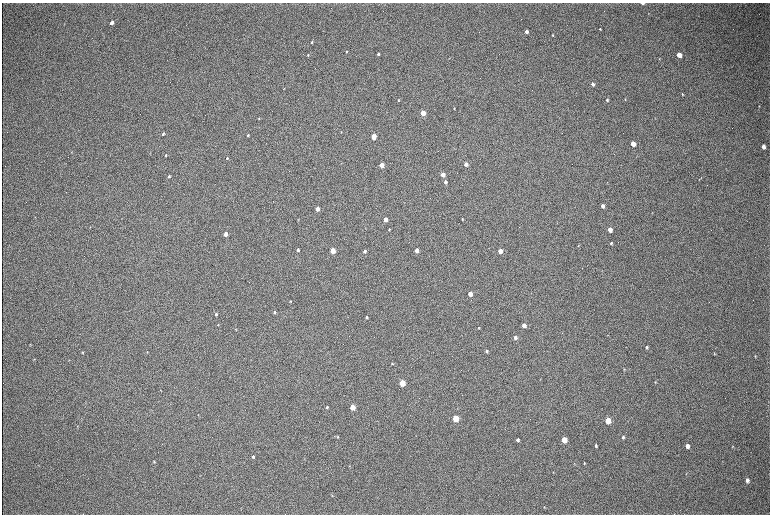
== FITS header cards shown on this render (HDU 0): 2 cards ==
NAXIS1  =                 1536 / length of data axis 1
NAXIS2  =                 1024 / length of data axis 2

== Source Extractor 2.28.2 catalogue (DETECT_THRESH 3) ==
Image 1536 x 1024 px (HDU 0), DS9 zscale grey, zoomed out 1/2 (1 PNG px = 2 x 2 image px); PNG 772 x 516 px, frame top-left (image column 1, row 1023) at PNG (2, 3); no overlay
Background 319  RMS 23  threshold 69.3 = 3 sigma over >= 5 px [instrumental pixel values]
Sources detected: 96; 1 cannot appear on this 1/2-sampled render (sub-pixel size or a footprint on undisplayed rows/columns) and is not listed; the other 95 listed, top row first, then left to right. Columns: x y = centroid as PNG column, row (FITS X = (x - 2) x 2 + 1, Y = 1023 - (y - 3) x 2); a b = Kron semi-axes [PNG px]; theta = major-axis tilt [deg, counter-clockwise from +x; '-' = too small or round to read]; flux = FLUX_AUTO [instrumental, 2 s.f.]
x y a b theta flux
642 4 3 2 - 4300
649 13 2 2 - 1700
112 23 4 3 - 34000
600 29 2 2 - 3200
526 32 3 3 - 14000
552 35 3 3 - 4100
311 42 4 3 - 4900
346 51 3 3 - 3600
378 54 3 3 - 9600
308 55 3 2 - 3100
679 55 4 3 - 67000
659 59 3 2 - 2600
592 84 4 3 - 17000
284 89 3 2 - 1900
682 94 4 3 - 4200
625 99 3 2 - 3100
398 100 3 3 - 4300
607 100 3 3 - 5400
759 106 3 2 - 2100
454 109 2 2 - 2800
423 113 3 3 - 130000
259 118 3 2 - 2300
163 134 3 2 - 6700
248 135 3 3 - 5700
374 137 3 3 - 180000
633 144 4 3 - 83000
763 147 4 3 - 27000
72 152 3 2 - 2100
166 155 3 2 - 4100
227 158 4 2 - 4300
466 164 3 3 - 33000
382 165 3 3 - 110000
443 175 3 3 - 62000
169 176 4 3 - 5900
445 182 3 3 - 17000
602 206 3 3 - 22000
317 209 3 3 - 62000
385 219 3 3 - 57000
462 219 3 2 - 4000
298 220 3 2 - 2400
90 227 3 2 - 1800
389 229 2 2 - 4000
610 230 3 3 - 67000
226 234 3 3 - 51000
611 243 3 3 - 7000
578 246 3 3 - 2700
298 250 3 2 - 11000
417 250 3 3 - 66000
333 251 3 3 - 170000
364 251 3 2 - 13000
500 251 3 3 - 84000
470 294 3 3 - 81000
290 301 3 2 - 4500
274 312 3 3 - 7900
216 314 3 3 - 11000
367 317 3 2 - 8300
218 324 3 3 - 3200
524 325 3 3 - 42000
479 327 3 2 - 2300
235 329 3 2 - 2300
515 338 3 3 - 16000
30 344 3 2 - 2300
646 347 3 3 - 7400
487 351 3 3 - 7800
82 352 3 3 - 3700
147 352 3 2 - 2800
714 354 4 3 - 3000
755 356 4 3 - 3400
34 359 3 3 - 2600
392 364 3 3 - 3600
624 369 3 3 - 3600
655 382 3 2 - 2600
402 383 4 3 - 210000
161 390 3 2 - 1600
327 407 3 3 - 4900
352 407 3 3 - 130000
456 418 4 3 - 310000
608 421 4 3 - 220000
77 426 3 2 - 1600
338 437 4 3 - 4300
623 437 4 3 - 9000
518 440 3 3 - 13000
564 440 4 3 - 160000
596 445 4 3 - 5800
687 446 4 3 - 30000
732 446 4 3 - 3200
253 457 3 3 - 9700
304 459 3 2 - 1700
154 461 3 3 - 4500
584 463 4 2 - 4000
349 466 3 2 - 2200
686 473 3 2 - 2400
747 480 4 3 - 15000
332 495 3 3 - 2700
544 507 3 2 - 2400
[1 sub-pixel or undisplayed-footprint detection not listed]